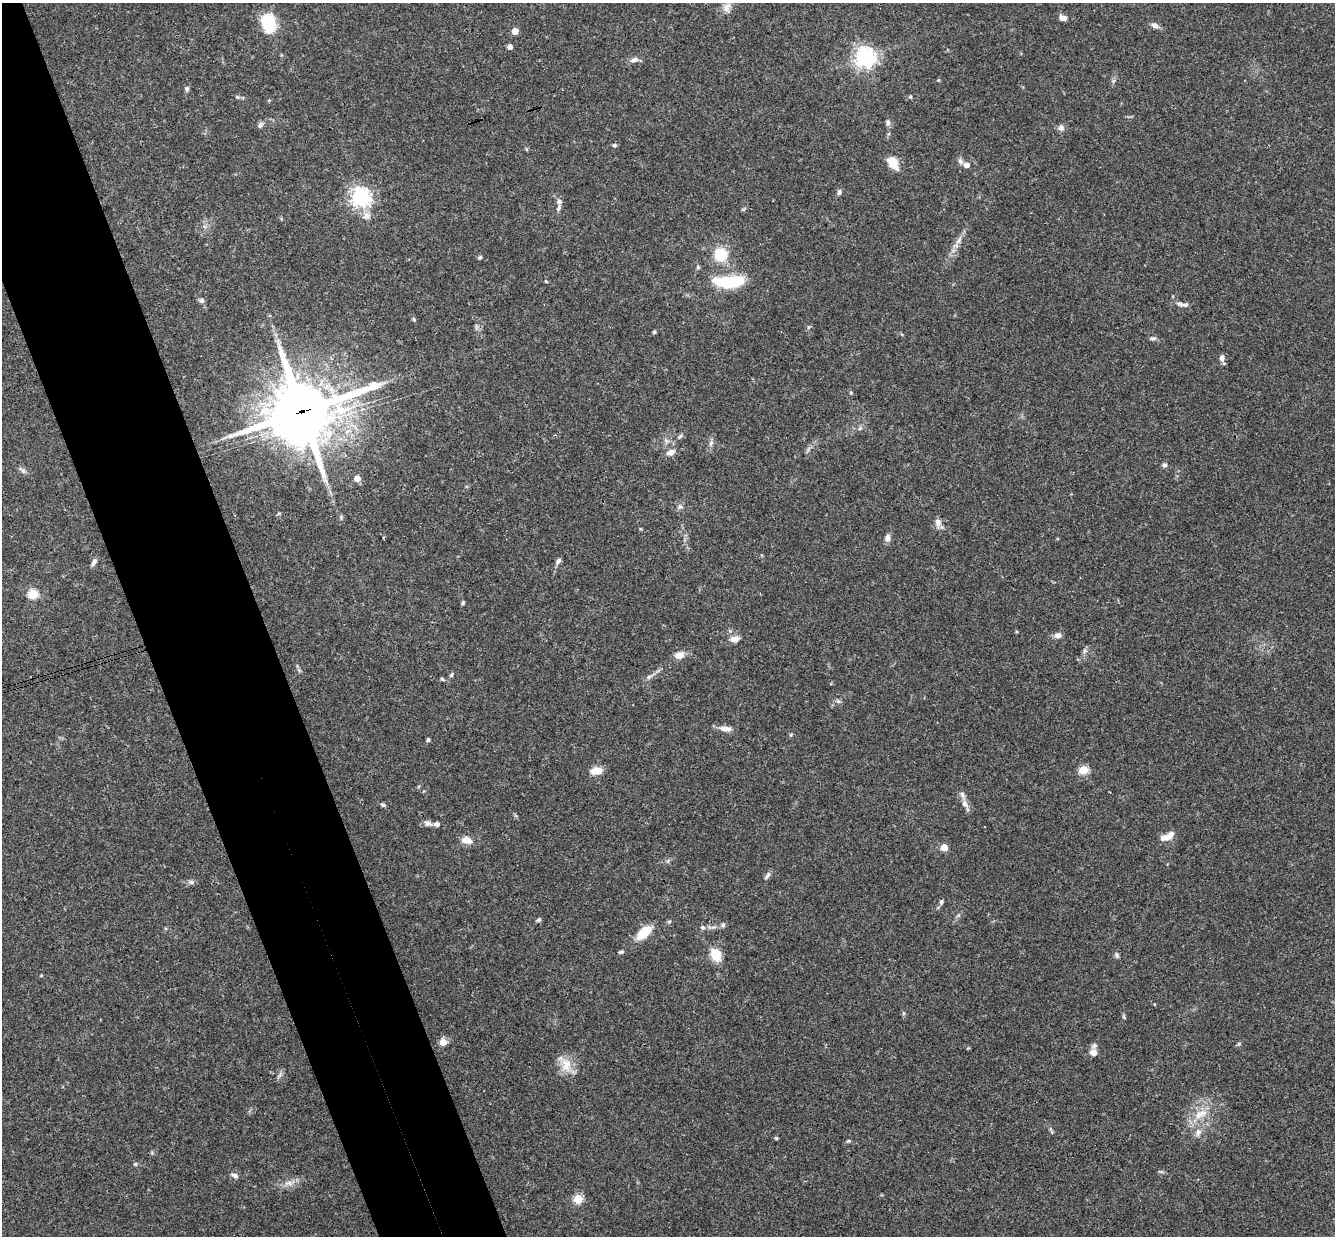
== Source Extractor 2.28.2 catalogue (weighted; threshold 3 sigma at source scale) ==
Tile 11 of 4 x 4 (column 3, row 3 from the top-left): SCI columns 2726-4058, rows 1529-2762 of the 5448 x 5402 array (HDU 1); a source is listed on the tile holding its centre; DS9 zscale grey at full resolution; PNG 1337 x 1238 px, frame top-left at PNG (2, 3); no overlay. Shown black and unused: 9% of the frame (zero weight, under 3 of 4 exposures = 6% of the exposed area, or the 3 px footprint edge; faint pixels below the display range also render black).
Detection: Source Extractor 2.28.2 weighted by HDU 2 'WHT'; one run over the whole footprint, this tile lists its part. Background 0.0769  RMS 0.0033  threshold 0.0149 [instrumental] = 3 sigma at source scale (4.5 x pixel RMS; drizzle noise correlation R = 1.50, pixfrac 1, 0.05/0.05 arcsec/px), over >= 5 px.
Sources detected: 104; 1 cosmic-ray / hot-pixel residue — not listed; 6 inside a brighter listed object's ellipse — not listed separately; the other 97 listed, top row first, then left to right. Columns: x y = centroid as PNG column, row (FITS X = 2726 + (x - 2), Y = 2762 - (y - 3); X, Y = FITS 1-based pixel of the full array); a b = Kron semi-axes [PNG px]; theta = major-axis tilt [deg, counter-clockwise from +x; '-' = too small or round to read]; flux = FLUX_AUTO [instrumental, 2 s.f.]
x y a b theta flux
727 7 15 9 64 2.4
1063 18 10 7 -17 1.6
269 23 24 17 -83 10
1155 25 10 6 -25 1.4
515 31 5 4 - 4
510 47 4 4 - 1.7
865 57 7 7 - 190
634 60 12 7 12 1.5
938 80 4 4 - 0.37
187 88 7 6 - 0.69
237 97 6 5 - 0.5
910 97 5 4 - 0.4
888 123 8 6 -87 0.87
260 125 9 6 60 0.93
1061 128 9 9 - 1.2
614 145 6 4 -13 0.55
960 161 8 6 -57 0.99
893 163 18 11 -53 4.2
966 165 7 6 - 1.7
839 192 8 5 71 0.79
360 197 7 7 - 170
559 201 7 7 - 1.1
366 216 12 10 46 2.3
959 240 13 6 53 1.9
720 255 13 13 - 10
480 257 5 5 - 0.63
698 267 5 5 - 0.51
546 281 4 4 - 0.32
730 281 32 11 1 18
202 301 6 6 - 1.1
1180 304 11 6 -16 1.2
414 319 5 4 - 0.49
476 327 7 4 72 0.61
654 332 4 4 - 0.48
1153 338 9 5 1 0.78
1222 358 7 5 85 1.3
302 411 29 22 19 2000
860 428 6 5 - 0.62
680 436 8 4 54 0.62
711 443 9 5 63 1
670 452 11 7 19 2
1164 465 6 6 - 0.8
22 470 13 5 -39 1
357 478 5 5 - 3.3
680 507 8 6 51 0.97
938 523 12 8 -85 1.8
887 538 9 6 82 1.6
558 561 8 5 58 1
94 562 10 5 63 1.2
32 594 5 5 - 20
463 603 5 4 - 0.53
1058 635 8 7 - 1.7
734 639 13 8 9 2.1
1085 651 8 6 55 0.84
679 655 11 8 14 2.8
299 670 6 4 -19 0.48
451 675 5 4 - 0.63
650 676 16 5 30 1.4
442 679 6 4 -30 0.47
838 701 6 5 - 0.64
726 729 17 6 -7 2.3
791 734 5 3 - 0.39
428 740 4 3 - 0.73
1083 770 5 5 - 17
596 771 13 8 7 3.8
965 804 13 7 -53 1.9
383 805 6 5 - 0.65
428 824 12 7 -18 1.4
1166 837 18 7 23 3.5
466 840 14 9 -14 2.8
944 847 5 5 - 6.3
767 875 12 4 52 0.92
191 882 8 6 -1 0.94
941 902 7 5 81 0.66
539 920 6 5 - 0.65
723 925 7 5 46 0.66
702 927 6 6 - 0.73
644 932 16 8 41 9.3
621 952 7 4 9 0.58
716 955 15 11 -64 6.1
1117 955 8 5 -70 0.68
41 976 5 3 - 0.31
903 1013 6 4 89 0.45
1124 1017 6 4 -71 0.43
443 1042 5 5 - 6
1093 1053 9 8 - 2
566 1065 22 15 -76 5.5
279 1075 12 3 58 0.83
1201 1114 22 10 29 5.5
1198 1132 11 8 74 2
776 1138 5 4 - 0.42
848 1141 7 4 24 0.47
135 1164 5 5 - 0.44
1161 1171 7 4 -1 0.53
234 1175 11 6 -22 1.1
288 1183 13 6 8 2.2
578 1199 5 5 - 18
Overlapping masked pixels (flux is a lower limit): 2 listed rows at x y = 302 411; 443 1042